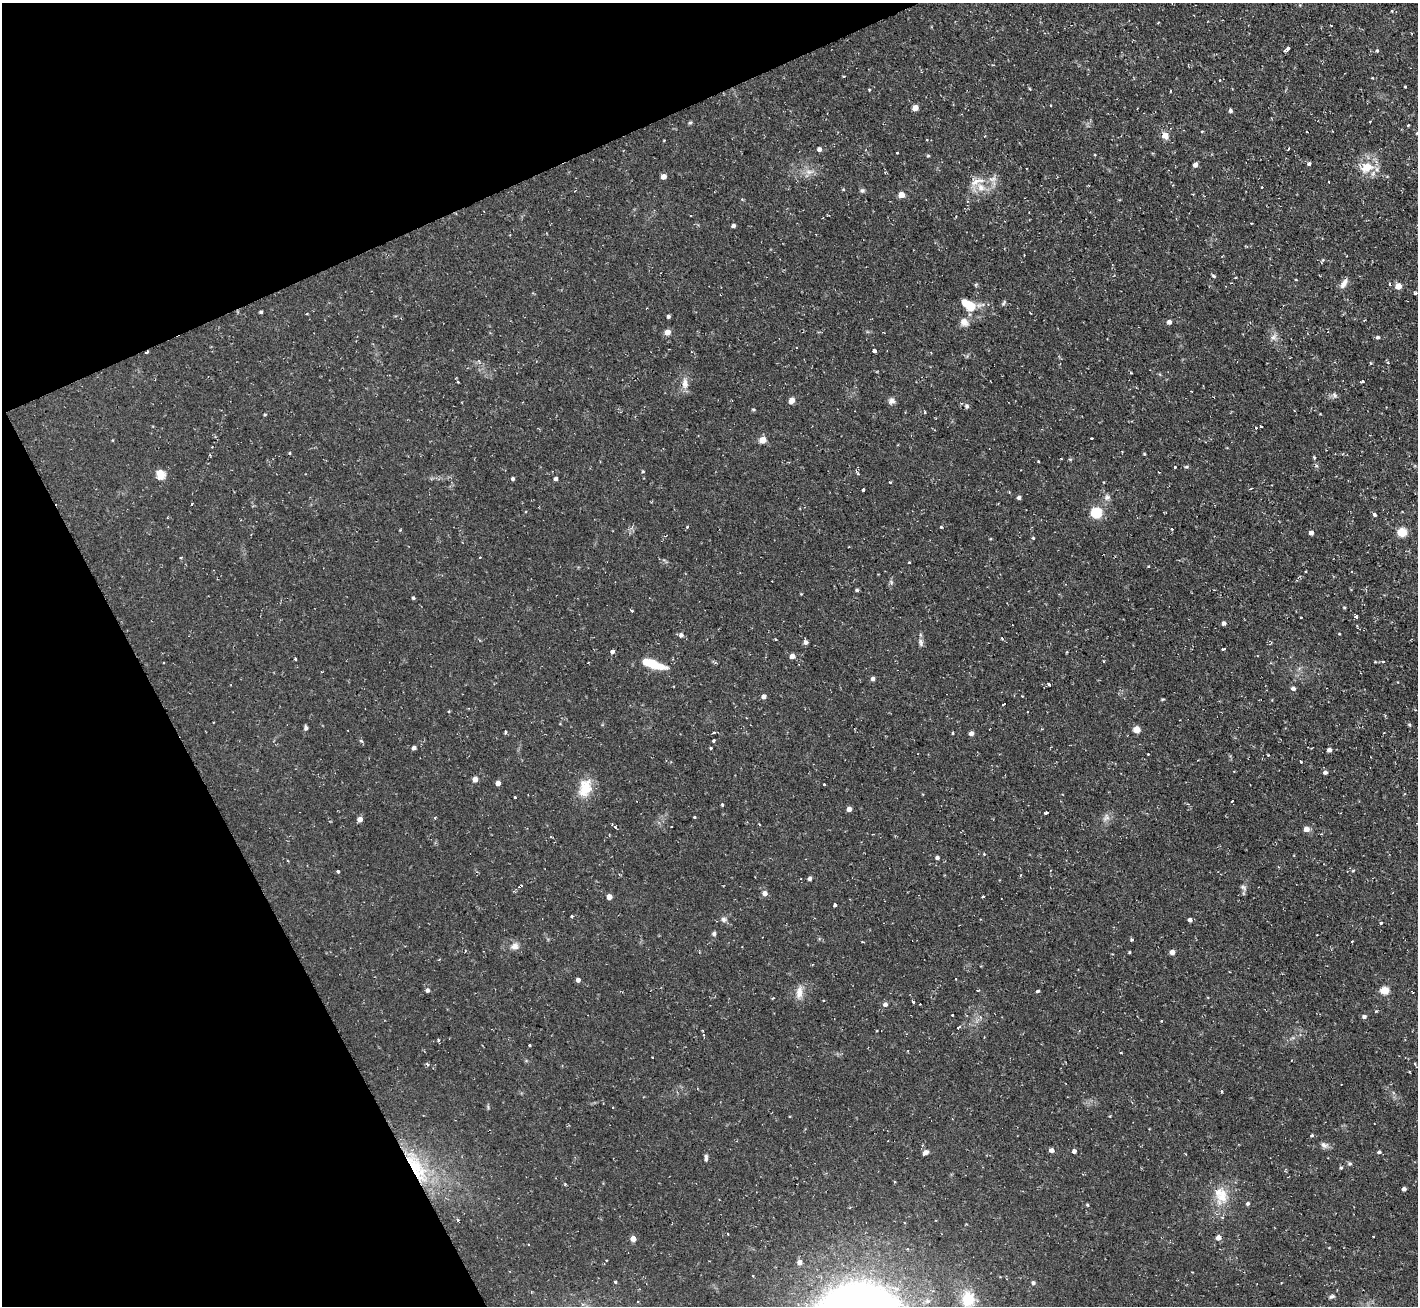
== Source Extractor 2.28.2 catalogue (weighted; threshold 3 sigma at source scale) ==
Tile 5 of 4 x 4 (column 1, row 2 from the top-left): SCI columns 1-1416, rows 2894-4197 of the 5665 x 5649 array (HDU 1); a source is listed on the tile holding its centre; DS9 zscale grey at full resolution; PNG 1420 x 1308 px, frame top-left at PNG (2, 3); no overlay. Shown black and unused: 22% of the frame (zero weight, under 2 of 3 exposures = <1% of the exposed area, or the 3 px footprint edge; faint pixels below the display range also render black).
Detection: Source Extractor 2.28.2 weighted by HDU 2 'WHT'; one run over the whole footprint, this tile lists its part. Background 0.085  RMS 0.0075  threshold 0.0336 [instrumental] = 3 sigma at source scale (4.5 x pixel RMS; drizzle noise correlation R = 1.50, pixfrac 1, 0.05/0.05 arcsec/px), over >= 5 px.
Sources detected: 221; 11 cosmic-ray / hot-pixel residue — not listed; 5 inside a brighter listed object's ellipse — not listed separately; the other 205 listed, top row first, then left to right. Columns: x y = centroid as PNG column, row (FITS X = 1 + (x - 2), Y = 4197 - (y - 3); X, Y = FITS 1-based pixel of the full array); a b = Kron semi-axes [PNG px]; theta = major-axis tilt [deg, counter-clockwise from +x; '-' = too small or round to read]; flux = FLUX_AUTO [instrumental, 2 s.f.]
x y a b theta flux
1287 49 6 3 43 3.2
1377 51 4 4 - 0.87
1220 80 3 2 - 1.2
1405 87 3 2 - 0.77
869 89 4 3 - 0.7
1051 105 3 2 - 0.69
915 108 5 4 - 7.4
1230 111 5 5 - 1.5
690 123 6 4 2 0.92
1408 125 4 2 - 0.62
1202 131 3 3 - 1.4
1165 136 11 9 -63 4.9
926 139 3 3 - 1.5
1289 148 4 2 - 0.7
819 149 4 4 - 2.5
897 153 3 3 - 3.5
928 156 5 3 - 0.79
1309 164 5 4 - 1.5
1195 165 5 4 - 3.7
1367 167 8 7 - 17
809 172 9 6 -7 3.5
664 176 4 4 - 5.4
977 182 25 8 22 8.9
1329 182 3 2 - 0.54
1172 185 4 3 - 0.71
1262 187 2 2 - 0.72
862 190 6 5 - 1.3
902 195 5 4 - 10
733 226 4 3 - 2.2
1322 260 7 4 51 1.1
1213 276 5 3 - 0.95
1296 279 3 2 - 1.1
1344 283 15 6 59 4.2
1398 286 5 4 - 11
1415 293 5 3 - 1.6
1004 303 8 4 58 1.2
970 306 12 10 -39 13
261 312 3 3 - 1.1
668 316 4 3 - 1.8
964 322 12 10 -44 4.7
1169 322 4 4 - 2.8
668 332 5 5 - 5.8
1273 337 7 6 - 3.1
1378 337 5 4 - 1.4
874 351 4 3 - 5.5
1363 381 3 3 - 1.3
458 382 4 3 - 0.67
685 383 16 8 -88 5.6
1335 395 7 5 12 1.9
792 400 5 4 - 8.4
892 401 8 8 - 3
967 406 7 5 -68 1.6
753 410 5 3 - 0.79
924 411 5 2 - 0.93
265 415 4 3 - 0.83
1261 426 3 2 - 0.91
1256 428 3 3 - 1.4
1091 438 3 2 - 0.77
762 440 5 4 - 12
1314 457 4 3 - 1
1070 459 5 3 - 0.74
1038 461 3 3 - 1
1175 467 3 3 - 1.1
1186 467 5 4 - 1
643 471 4 4 - 0.72
858 473 7 3 -53 1.2
160 475 11 9 -76 8.1
513 479 4 4 - 1.6
556 479 4 4 - 2.1
890 482 3 3 - 0.69
1103 482 3 2 - 0.56
863 489 3 3 - 6.3
1251 489 3 2 - 1
1107 497 7 6 - 2.3
1019 498 4 4 - 2.1
192 504 3 3 - 1.3
1096 513 5 5 - 66
1374 515 3 3 - 3.2
687 527 3 3 - 1.1
941 527 3 3 - 0.91
1402 532 5 5 - 36
1311 533 4 4 - 2.9
1033 538 4 4 - 0.81
848 547 2 2 - 0.52
909 562 4 2 - 0.48
857 590 4 3 - 1.2
801 594 3 3 - 0.53
413 598 4 4 - 0.98
1344 607 4 3 - 0.75
632 611 3 3 - 0.88
1356 616 5 3 - 1.7
1224 623 4 4 - 2.9
681 635 5 5 - 2.5
1002 638 4 2 - 0.62
805 642 6 5 - 2.1
920 642 11 6 -82 2.5
1225 649 3 3 - 16
612 651 4 3 - 5.9
1066 652 3 2 - 0.87
1257 655 3 2 - 0.61
792 656 5 4 - 4.5
295 659 3 3 - 1.5
1103 661 3 2 - 0.58
164 662 2 2 - 0.76
1383 662 4 3 - 0.85
588 663 3 2 - 0.53
653 664 23 7 -18 25
873 679 4 4 - 2.5
1049 684 4 3 - 4.3
1293 688 5 4 - 2.2
764 697 4 4 - 3.3
1163 699 5 3 - 0.75
1003 704 3 2 - 0.75
1028 712 3 2 - 1.1
746 718 3 2 - 0.52
306 728 6 4 -85 1.7
1137 730 5 5 - 14
505 732 5 3 - 0.89
713 732 3 3 - 1.1
953 733 4 3 - 0.57
971 733 4 4 - 3.2
713 741 3 3 - 5.9
414 748 4 4 - 2.6
711 748 3 3 - 0.63
1329 750 4 4 - 2.5
1148 754 2 2 - 0.58
1198 760 3 2 - 0.47
1301 762 3 3 - 1.5
1325 772 5 4 - 1.7
475 779 4 4 - 5.8
498 783 4 4 - 4.4
824 784 3 3 - 0.93
585 788 26 16 72 16
515 797 3 3 - 1.9
1232 801 3 2 - 0.81
722 805 3 2 - 1.1
849 809 4 4 - 4.5
1046 813 4 3 - 5.4
694 817 3 2 - 0.92
435 818 4 3 - 0.65
1106 818 12 8 43 3.7
360 819 4 4 - 5.2
759 824 3 2 - 0.53
615 826 4 3 - 1.4
1306 829 5 5 - 6
984 854 3 3 - 1.1
937 858 4 4 - 1.9
338 871 3 3 - 3.4
810 878 4 4 - 2.1
520 886 5 3 - 2.4
1243 887 9 6 -30 2
765 893 6 6 - 2.9
609 897 4 4 - 7
983 897 3 3 - 1.8
835 905 4 3 - 2.5
572 916 3 3 - 0.71
724 919 7 7 - 2.2
1190 920 4 4 - 2.5
1381 923 3 3 - 1.6
714 934 6 5 - 1.5
1352 941 3 3 - 1.5
515 946 11 9 10 4.2
1129 952 4 3 - 0.68
1172 952 4 4 - 5
955 979 3 2 - 0.87
578 980 4 4 - 2.9
427 990 5 4 - 2.1
1037 991 4 3 - 2.3
1385 991 5 5 - 23
799 992 16 8 79 6.4
823 1000 3 2 - 0.67
913 1001 3 3 - 2.4
885 1004 5 5 - 2.5
920 1004 2 2 - 0.77
952 1015 3 3 - 1.2
1364 1016 5 4 - 2
1161 1021 3 3 - 0.76
958 1027 4 3 - 1.4
704 1035 3 3 - 0.99
438 1040 4 3 - 0.86
529 1045 3 2 - 0.65
652 1057 3 2 - 0.94
790 1116 3 2 - 0.61
1312 1135 4 3 - 0.79
1324 1145 10 7 -34 2.7
1051 1150 5 4 - 3.6
1074 1151 4 4 - 2.4
925 1152 7 5 35 3.4
1379 1152 4 4 - 1.4
706 1158 9 4 -90 1.7
1350 1164 6 5 - 1.3
1341 1167 4 4 - 1
417 1168 49 17 -59 42
1404 1189 4 4 - 2.3
1223 1194 34 13 77 17
1248 1203 5 4 - 1.3
1087 1205 4 3 - 0.83
458 1220 4 4 - 0.91
1219 1238 5 4 - 4.7
633 1239 4 4 - 7.2
800 1262 5 5 - 4.3
615 1282 4 3 - 1.1
1033 1283 5 5 - 1.8
1332 1296 7 5 11 1.6
968 1299 18 15 86 19
Overlapping masked pixels (flux is a lower limit): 2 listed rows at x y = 520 886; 417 1168